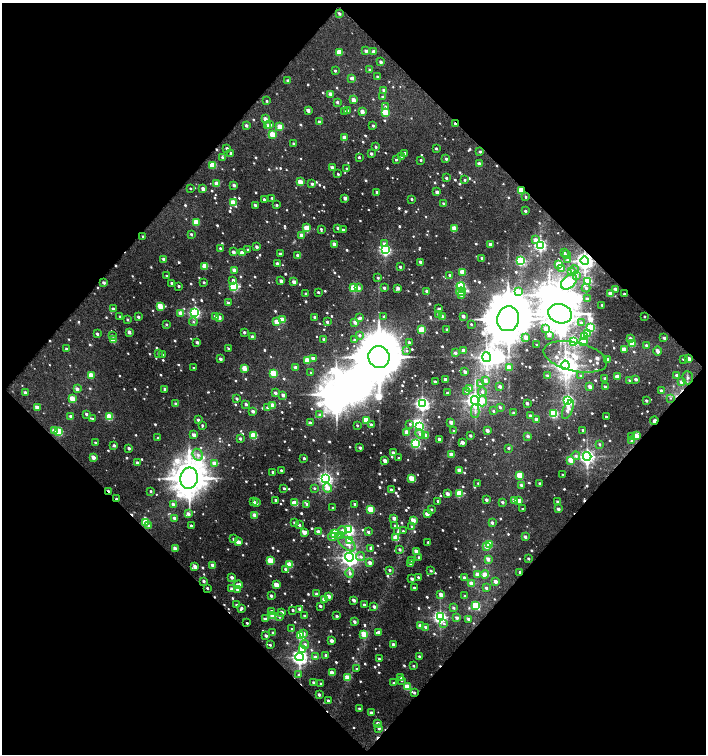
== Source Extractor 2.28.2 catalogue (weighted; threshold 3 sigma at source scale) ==
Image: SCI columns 52-1459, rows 1-1504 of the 1506 x 1505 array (HDU 1 of 3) = the unmasked area's bounding box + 8 px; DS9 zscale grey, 2 x 2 block average (1 PNG px = mean of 2 x 2 image px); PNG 708 x 756 px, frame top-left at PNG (2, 3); each listed source drawn as its Kron ellipse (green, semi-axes under 4 px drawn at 4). Shown black and unused: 51% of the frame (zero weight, under 3 of 4 exposures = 1% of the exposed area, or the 3 px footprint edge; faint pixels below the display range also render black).
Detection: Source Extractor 2.28.2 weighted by HDU 2 'WHT'. Background 0.015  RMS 0.0063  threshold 0.0281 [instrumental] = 3 sigma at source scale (4.5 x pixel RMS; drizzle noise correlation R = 1.50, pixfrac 1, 0.0396/0.0396 arcsec/px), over >= 5 px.
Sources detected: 949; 3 too faint to see at this stretch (2 x 2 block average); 10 inside a brighter object's white glare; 13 cosmic-ray / hot-pixel residue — neither listed nor drawn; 2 coinciding with a brighter row at this scale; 17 inside a brighter listed object's ellipse — not listed separately; of the other 904, all 500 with FLUX_AUTO >= 2.29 (the completeness limit of this list) listed and drawn (404 fainter detections not listed), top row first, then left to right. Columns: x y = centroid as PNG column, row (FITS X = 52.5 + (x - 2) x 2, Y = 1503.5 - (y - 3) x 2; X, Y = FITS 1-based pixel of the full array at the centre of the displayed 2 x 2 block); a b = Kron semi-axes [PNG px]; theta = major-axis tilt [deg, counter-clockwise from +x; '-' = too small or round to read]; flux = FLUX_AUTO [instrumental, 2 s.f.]
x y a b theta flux
339 14 3 2 - 4.8
366 51 2 2 - 6.4
339 52 3 3 - 41
374 52 3 2 - 14
381 62 2 2 - 6.7
370 70 2 2 - 6.4
335 71 2 2 - 2.9
377 77 2 2 - 3.5
352 78 3 2 - 8
288 81 2 2 - 8.4
384 90 2 2 - 8.3
331 94 3 2 - 18
383 97 2 2 - 4.6
353 100 2 2 - 15
267 101 3 2 - 2.5
337 102 2 2 - 4.5
385 106 3 3 - 2.8
308 110 2 2 - 11
348 110 2 2 - 3.7
344 111 2 2 - 2.9
362 112 2 2 - 16
385 112 3 3 - 49
265 119 2 2 - 14
320 122 2 2 - 8.6
455 124 3 2 - 4.8
246 125 2 2 - 6.4
270 125 3 3 - 5.3
267 126 3 2 - 8.3
373 126 2 2 - 4.2
280 127 3 3 - 42
272 134 3 3 - 45
344 137 3 2 - 12
294 144 2 2 - 5.1
376 147 2 2 - 3.9
436 148 2 2 - 3.7
227 149 2 2 - 5.8
480 152 2 2 - 3.7
231 153 2 2 - 3.7
405 153 2 2 - 4.2
371 154 2 2 - 5.5
402 156 2 2 - 8
359 157 2 2 - 4
223 158 3 2 - 7.7
446 159 2 2 - 3.8
396 160 2 2 - 2.8
421 160 2 2 - 2.8
479 164 2 2 - 14
213 165 3 3 - 55
332 167 2 2 - 7
346 169 3 2 - 2.5
338 174 2 2 - 3.2
446 178 2 2 - 3.6
465 180 2 2 - 3
300 182 3 2 - 31
217 184 3 2 - 25
312 184 2 2 - 5.2
234 185 2 2 - 6.5
190 188 2 2 - 2.5
203 189 2 2 - 13
521 191 3 2 - 64
377 192 2 2 - 2.8
437 192 2 2 - 9.3
526 197 2 2 - 2.5
272 198 2 2 - 3.4
345 198 2 2 - 9.3
264 199 2 2 - 4.5
412 199 2 2 - 3.4
233 203 3 3 - 47
443 203 3 2 - 3.2
255 205 2 2 - 5.2
277 205 2 2 - 3.1
525 211 2 2 - 4.7
196 222 3 3 - 45
307 228 3 3 - 46
338 228 2 2 - 7.1
454 228 3 2 - 24
321 229 4 2 - 2.9
343 230 2 2 - 4.4
191 234 3 2 - 3.1
302 235 3 2 - 10
143 236 2 2 - 2.6
535 240 3 3 - 13
334 244 3 2 - 13
384 244 3 3 - 6.9
490 244 2 2 - 6.9
540 245 3 3 - 290
257 247 2 2 - 6.1
220 248 2 2 - 2.6
248 250 3 3 - 2.8
385 250 3 3 - 280
233 252 3 2 - 9.8
242 253 3 2 - 18
564 253 3 2 - 4.1
280 254 2 2 - 6.6
566 255 3 2 - 3
298 256 2 2 - 8.3
482 258 3 2 - 5.4
164 259 2 2 - 6.9
567 260 4 4 - 2.5
520 261 3 3 - 180
585 261 4 4 - 940
420 262 2 2 - 8.6
277 263 3 2 - 5
559 264 3 3 - 46
205 266 3 2 - 46
400 267 2 2 - 3.9
562 269 3 3 - 14
234 270 3 2 - 11
575 270 4 3 - 2.6
571 271 4 3 - 6.5
463 272 3 2 - 27
450 275 2 2 - 3.9
576 275 4 3 - 4.8
167 276 3 2 - 4.2
378 278 3 3 - 2.3
233 280 3 2 - 4.9
281 281 2 2 - 7.7
588 281 4 3 - 93
204 282 2 2 - 3.1
294 282 2 2 - 13
569 282 9 6 41 240
104 283 2 2 - 6.3
171 283 2 2 - 3.2
179 286 2 2 - 3.6
461 286 4 3 - 170
234 287 3 3 - 150
354 288 3 3 - 100
358 288 3 2 - 8.9
384 288 2 2 - 4.5
398 288 3 2 - 9.7
586 288 4 3 - 3.9
616 289 2 2 - 13
427 291 2 2 - 12
518 291 3 3 - 14
318 292 2 2 - 3.2
461 292 5 3 - 67
306 294 2 2 - 5.9
611 294 3 2 - 24
624 294 2 2 - 4.5
462 296 3 3 - 4.6
587 299 3 2 - 6.8
228 303 2 2 - 6.9
602 305 2 2 - 2.7
160 306 4 2 - 37
113 309 3 2 - 7.5
439 309 4 2 - 4.9
195 312 4 3 - 260
181 313 3 2 - 19
439 314 3 2 - 4.8
560 314 12 9 -19 4300
120 316 2 2 - 3
215 316 3 2 - 6.5
384 316 2 2 - 2.4
442 316 3 2 - 6.7
463 316 2 2 - 7.4
644 316 2 2 - 2.5
138 317 2 2 - 5
219 317 3 2 - 13
315 317 2 2 - 5
360 318 3 2 - 4.4
508 319 12 11 - 9400
127 320 2 2 - 3.5
282 320 3 3 - 37
193 322 4 3 - 2.8
277 322 3 3 - 32
327 322 2 2 - 5
355 322 3 2 - 10
581 323 3 3 - 6.5
166 324 3 2 - 2.5
471 324 2 2 - 2.7
591 327 3 3 - 110
447 329 2 2 - 3.9
546 329 4 3 - 16
422 330 3 3 - 67
129 332 3 2 - 10
244 332 2 2 - 4.7
588 333 4 3 - 19
97 334 2 2 - 5.3
112 335 3 2 - 2.7
360 335 4 3 - 3.2
549 335 3 2 - 4.3
584 336 3 3 - 87
253 337 3 2 - 8.1
526 338 2 2 - 12
630 338 3 2 - 5
664 338 2 2 - 4.6
113 340 3 2 - 35
324 340 2 2 - 7.2
354 340 3 3 - 3.7
574 341 3 3 - 140
583 341 3 3 - 21
197 342 2 2 - 4.7
409 342 2 2 - 3.2
632 343 3 3 - 50
537 345 2 2 - 2.5
646 345 3 2 - 4.8
228 348 3 2 - 2.6
66 349 2 2 - 4.3
624 349 4 3 - 19
463 350 2 2 - 9.7
407 351 4 3 - 2.4
658 351 4 2 - 11
455 353 2 2 - 7
158 354 3 3 - 2.6
162 354 3 2 - 2.7
379 357 11 10 - 9100
486 357 5 4 - 680
575 357 32 14 -13 65
313 358 3 2 - 7.7
220 359 2 2 - 7
683 359 2 2 - 2.5
689 359 2 2 - 11
608 360 2 2 - 10
308 361 3 3 - 39
565 365 4 4 - 940
296 367 2 2 - 11
193 368 2 2 - 2.6
244 368 3 2 - 24
509 368 3 2 - 23
465 372 2 2 - 7.8
273 373 3 3 - 51
311 373 3 2 - 2.3
91 375 3 3 - 30
547 375 3 3 - 3
677 375 2 2 - 5.6
581 376 3 3 - 3.7
617 377 3 2 - 21
605 378 2 2 - 4.1
688 378 7 5 -88 5
445 379 2 2 - 5.2
636 379 2 2 - 6.7
630 380 3 2 - 3.2
485 381 3 3 - 8.9
435 382 2 2 - 5.3
681 382 3 3 - 5.8
480 384 4 3 - 2.5
500 386 2 2 - 6.5
590 387 3 2 - 11
605 387 2 2 - 4.5
469 388 3 3 - 10
77 389 3 2 - 10
165 389 2 2 - 7.8
661 390 2 2 - 4
466 391 3 3 - 4.2
482 392 4 4 - 4.8
25 393 2 2 - 7.7
275 393 3 2 - 4.9
447 393 2 2 - 4.5
283 395 3 2 - 6.4
670 398 4 3 - 2.4
72 399 3 2 - 38
237 399 2 2 - 4.8
475 400 4 4 - 760
568 400 3 3 - 300
482 401 5 4 - 16
646 401 2 2 - 4.8
422 403 4 4 - 470
527 403 2 2 - 6.4
176 404 2 2 - 9.1
246 404 2 2 - 4.8
273 405 3 2 - 22
37 407 3 2 - 18
267 407 3 3 - 2.6
500 407 3 2 - 3.3
568 409 10 4 66 10
253 411 2 2 - 7.8
475 411 7 4 90 4.7
493 411 3 3 - 2.8
514 413 2 2 - 5.7
86 414 3 2 - 4.3
553 414 3 3 - 130
320 415 3 3 - 7.2
71 416 2 2 - 8.9
531 416 2 2 - 7.4
109 417 3 3 - 61
606 417 2 2 - 2.8
92 419 4 2 - 3.9
198 420 2 2 - 5.7
537 420 3 2 - 13
366 421 4 3 - 47
654 421 4 2 - 9.4
451 422 2 2 - 12
310 423 3 2 - 11
410 424 4 3 - 2.9
202 425 3 2 - 2.6
371 425 3 2 - 5.6
357 426 2 2 - 2.4
419 426 3 3 - 150
487 430 2 2 - 9.1
583 430 2 2 - 3.1
54 431 3 2 - 16
454 431 3 2 - 2.7
59 432 3 3 - 97
407 432 3 2 - 25
420 434 5 4 - 6.1
194 435 3 2 - 14
254 436 3 3 - 63
426 436 3 2 - 24
470 436 2 2 - 5
528 436 3 2 - 6.2
632 436 3 3 - 2.5
636 436 3 2 - 19
158 438 3 2 - 2.6
240 438 3 2 - 4
439 439 2 2 - 8.7
632 441 3 3 - 3.9
462 442 3 2 - 11
95 443 2 2 - 2.3
415 443 3 3 - 170
599 444 3 3 - 2.9
114 445 3 2 - 4.1
129 448 2 2 - 5.2
360 448 2 2 - 5.2
508 448 3 2 - 4
393 453 2 2 - 6.1
198 455 6 5 - 7.7
452 455 3 2 - 25
576 456 4 4 - 4.8
587 456 4 4 - 610
93 457 3 2 - 16
304 458 2 2 - 3.1
399 458 3 2 - 2.7
571 460 3 2 - 34
385 461 3 2 - 13
137 463 2 2 - 7.2
214 463 3 2 - 15
281 470 2 2 - 3.7
459 470 3 2 - 15
273 472 2 2 - 7.6
520 475 3 3 - 46
563 475 2 2 - 3.6
189 478 10 9 - 4200
325 478 4 4 - 490
412 478 4 2 - 42
478 483 2 2 - 2.3
540 483 2 2 - 3.3
522 485 2 2 - 7.1
284 488 2 2 - 2.8
314 488 3 3 - 2.4
328 488 5 3 - 15
391 490 2 2 - 6.4
109 491 3 2 - 8.7
151 491 2 2 - 2.8
447 494 3 2 - 11
459 494 3 3 - 73
117 499 3 2 - 4.7
276 500 2 2 - 4
486 500 2 2 - 6.4
514 500 3 2 - 14
438 501 2 2 - 2.8
519 501 3 3 - 9.2
254 502 3 2 - 3.6
502 502 2 2 - 4.6
557 502 2 2 - 4.9
256 503 3 2 - 5
295 503 3 3 - 37
173 504 3 3 - 6.9
307 504 4 3 - 4.3
355 504 2 2 - 3.3
333 508 2 2 - 2.9
371 509 3 3 - 56
431 509 2 2 - 2.9
523 509 2 2 - 3.7
558 509 2 2 - 7.5
188 514 3 2 - 9.8
427 514 3 2 - 15
254 515 3 2 - 12
174 518 3 2 - 6.1
394 518 3 2 - 11
413 520 3 2 - 20
146 522 3 3 - 60
295 523 2 2 - 5.8
492 523 3 2 - 5.8
299 525 3 3 - 4.1
395 525 3 2 - 2.5
149 526 3 3 - 4.6
191 526 2 2 - 6
412 527 3 3 - 3.4
342 530 4 4 - 7.8
349 530 4 3 - 200
403 531 2 2 - 2.3
304 532 3 3 - 19
318 532 3 2 - 14
368 532 3 2 - 3.6
398 532 4 3 - 3.6
334 533 3 3 - 100
340 536 4 4 - 5.2
332 537 4 3 - 4.4
525 537 2 2 - 8.6
396 538 3 3 - 52
234 539 3 2 - 5.5
350 540 4 3 - 36
238 542 3 2 - 20
428 542 2 2 - 2.3
347 544 10 5 -37 12
489 544 3 3 - 61
486 546 3 3 - 12
175 548 3 2 - 15
370 548 3 3 - 2.5
400 549 3 2 - 4.7
416 551 3 2 - 15
361 556 5 4 - 4.5
349 557 4 4 - 850
419 557 2 2 - 2.4
528 558 2 2 - 3.3
488 559 3 3 - 9.9
271 561 3 3 - 54
412 561 2 2 - 3.6
370 563 3 2 - 9.1
411 564 2 2 - 8.4
213 565 3 2 - 18
290 565 3 3 - 50
195 567 3 2 - 15
285 569 3 3 - 3.5
390 570 2 2 - 4.2
431 571 2 2 - 3.6
520 572 2 2 - 2.8
350 573 4 3 - 6.1
478 574 3 3 - 11
484 574 4 3 - 13
232 577 2 2 - 7
418 577 2 2 - 2.4
464 577 2 2 - 4.2
412 579 3 2 - 5.7
204 581 2 2 - 5
496 581 3 2 - 10
472 584 3 2 - 23
238 585 4 3 - 14
276 585 3 2 - 26
207 588 2 2 - 3.1
414 588 2 2 - 3.8
486 588 3 2 - 4.6
232 589 3 2 - 11
238 589 3 2 - 18
316 594 2 2 - 6.1
441 595 3 2 - 16
271 596 2 2 - 4.8
329 596 3 2 - 11
464 596 2 2 - 3
324 599 3 2 - 11
354 600 3 2 - 9.2
236 605 2 2 - 2.6
364 605 2 2 - 4.9
320 606 2 2 - 3.7
476 606 4 3 - 85
374 607 2 2 - 6
241 608 3 2 - 4.8
453 608 3 2 - 3.5
300 609 3 2 - 6
293 610 2 2 - 3.3
271 611 3 3 - 5.5
282 612 2 2 - 8
273 616 3 3 - 46
304 616 2 2 - 2.8
337 616 2 2 - 4.1
279 617 3 3 - 2.6
440 617 4 4 - 460
457 618 3 2 - 6
265 619 4 3 - 5.1
469 619 3 2 - 5.8
354 622 2 2 - 5.5
247 623 2 2 - 2.5
444 624 4 3 - 2.8
421 626 3 2 - 20
426 627 3 3 - 6.2
292 629 3 2 - 3.1
379 632 3 2 - 8.1
273 633 3 2 - 4.6
303 634 3 3 - 6.5
364 634 3 3 - 49
301 635 3 3 - 75
266 636 2 2 - 6.1
332 641 3 2 - 11
305 644 4 4 - 4.5
393 644 2 2 - 8
270 645 3 2 - 2.4
302 649 4 3 - 30
326 655 3 2 - 5.1
419 656 2 2 - 4.1
299 657 4 4 - 580
316 657 3 3 - 6
379 659 2 2 - 3.3
413 666 2 2 - 2.4
357 669 3 2 - 2.8
332 673 3 2 - 25
299 675 4 3 - 3.1
348 677 3 3 - 30
401 677 3 2 - 5
401 680 3 2 - 2.5
314 683 3 2 - 9.7
394 683 2 2 - 4
321 684 2 2 - 4.1
407 687 3 3 - 50
414 693 2 2 - 3.6
319 695 2 2 - 5.1
328 700 2 2 - 3.8
359 709 2 2 - 3.4
371 713 2 2 - 8.2
377 723 3 3 - 5
379 728 3 2 - 5.3
Overlapping masked pixels (flux is a lower limit): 11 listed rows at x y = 455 124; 521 191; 585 261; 624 294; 688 378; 654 421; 109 491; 117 499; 520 572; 207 588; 414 693